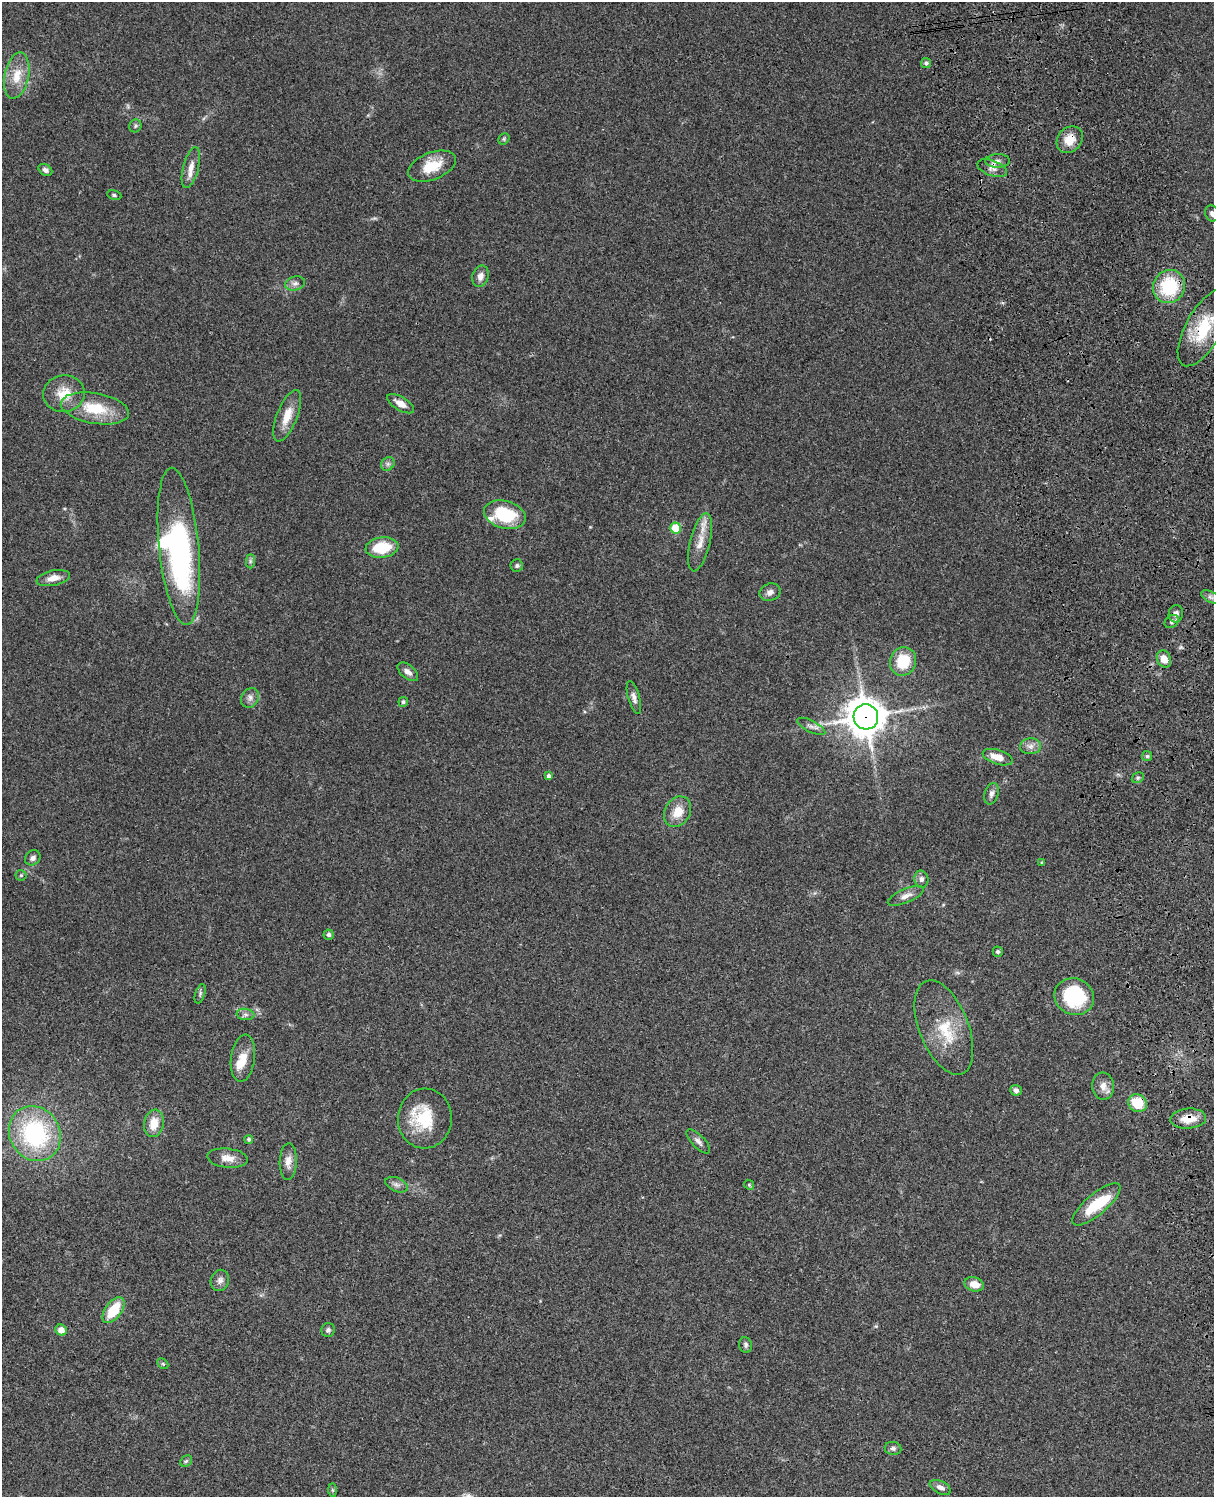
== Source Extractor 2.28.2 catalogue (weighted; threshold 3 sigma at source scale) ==
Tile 6 of 4 x 3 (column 2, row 2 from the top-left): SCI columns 1333-2544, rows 1773-3267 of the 5087 x 4926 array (HDU 1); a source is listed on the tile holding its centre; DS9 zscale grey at full resolution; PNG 1216 x 1499 px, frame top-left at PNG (2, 2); each listed source drawn as its Kron ellipse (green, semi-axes under 4 px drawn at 4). Shown black and unused: <1% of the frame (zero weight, under 3 of 4 exposures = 6% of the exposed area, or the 3 px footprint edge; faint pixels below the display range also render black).
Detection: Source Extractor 2.28.2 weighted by HDU 2 'WHT'; one run over the whole footprint, this tile lists its part. Background 0.0873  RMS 0.0061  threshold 0.0274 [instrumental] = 3 sigma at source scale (4.5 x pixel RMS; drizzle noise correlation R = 1.50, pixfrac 1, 0.05/0.05 arcsec/px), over >= 5 px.
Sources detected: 90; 2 inside a brighter object's white glare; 1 cosmic-ray / hot-pixel residue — neither listed nor drawn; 2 inside a brighter listed object's ellipse — not listed separately; the other 85 listed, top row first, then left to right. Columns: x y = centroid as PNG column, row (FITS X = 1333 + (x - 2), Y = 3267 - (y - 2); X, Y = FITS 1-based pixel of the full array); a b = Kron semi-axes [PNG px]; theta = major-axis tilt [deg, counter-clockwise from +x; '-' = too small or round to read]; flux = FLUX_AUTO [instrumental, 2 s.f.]
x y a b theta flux
926 63 5 5 - 1.2
17 76 23 12 78 12
135 126 6 6 - 1.2
504 139 6 5 - 0.83
1070 140 14 12 48 9
998 161 12 7 0 3
432 166 25 13 22 15
191 167 21 7 76 6
992 168 15 7 -19 3.8
45 170 7 5 -34 1.9
114 195 7 5 -11 1
1212 213 8 6 -71 2.2
480 276 11 8 75 4
295 283 10 7 15 2.5
1169 286 17 16 - 35
1204 328 43 18 61 30
64 394 21 18 8 13
401 404 15 6 -31 5.4
95 408 34 15 -10 23
287 416 27 10 68 10
388 464 7 6 - 1.7
505 515 21 13 -16 31
675 528 5 5 - 19
700 542 30 10 76 9.4
179 546 79 20 -84 120
382 548 16 10 8 22
250 561 7 4 89 1.2
517 566 6 6 - 1.3
53 578 17 7 12 5.5
770 592 11 8 20 2.9
1211 597 10 5 -26 1.8
1176 614 9 7 80 2.9
1172 621 8 6 35 1.7
1164 659 9 7 -64 6.6
903 661 14 13 - 20
408 672 12 6 -39 3.1
634 697 17 5 -74 2.8
250 698 10 8 56 3
403 702 5 4 - 1.3
866 717 12 12 - 1300
811 726 15 5 -27 2.7
1030 746 10 8 4 3.2
1147 756 5 5 - 1.1
998 757 15 7 -17 6.8
548 776 4 3 - 1.8
1138 778 6 4 29 1.2
991 794 11 6 72 2.5
678 812 16 12 61 10
33 858 8 7 - 2.4
1042 863 4 3 - 0.68
21 875 5 5 - 0.81
921 879 8 7 - 2.2
906 896 19 7 23 3.9
329 935 5 5 - 1.5
998 952 5 5 - 1.2
200 994 10 5 73 1.4
1074 997 20 18 -24 41
245 1014 9 5 -7 1.7
944 1027 50 24 -68 27
243 1058 24 12 82 8.8
1103 1086 13 11 -84 5.1
1016 1090 6 5 - 2.1
1137 1103 9 8 - 18
425 1118 30 27 87 27
1188 1119 18 10 4 10
154 1123 14 9 79 9
35 1134 28 25 -59 71
249 1139 4 4 - 0.85
698 1141 16 6 -45 2.7
227 1158 20 9 -6 5.9
288 1161 18 8 88 5.1
396 1185 12 7 -24 2.5
749 1185 5 4 - 0.83
1096 1204 30 10 40 23
220 1280 11 9 70 2.9
974 1284 10 7 -15 6.9
113 1310 15 8 54 19
61 1330 6 5 - 4
328 1330 7 6 - 1.6
745 1345 8 6 -78 1.5
163 1364 6 4 -43 0.93
893 1448 8 6 -7 1.7
186 1461 6 5 - 0.98
940 1487 11 6 -25 3
332 1490 7 4 -89 0.91
Overlapping masked pixels (flux is a lower limit): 7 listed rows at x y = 1070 140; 992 168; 1204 328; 1176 614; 866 717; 1137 1103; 1188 1119
Isophote crosses this tile's border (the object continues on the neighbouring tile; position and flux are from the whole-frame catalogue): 2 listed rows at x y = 1212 213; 1204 328